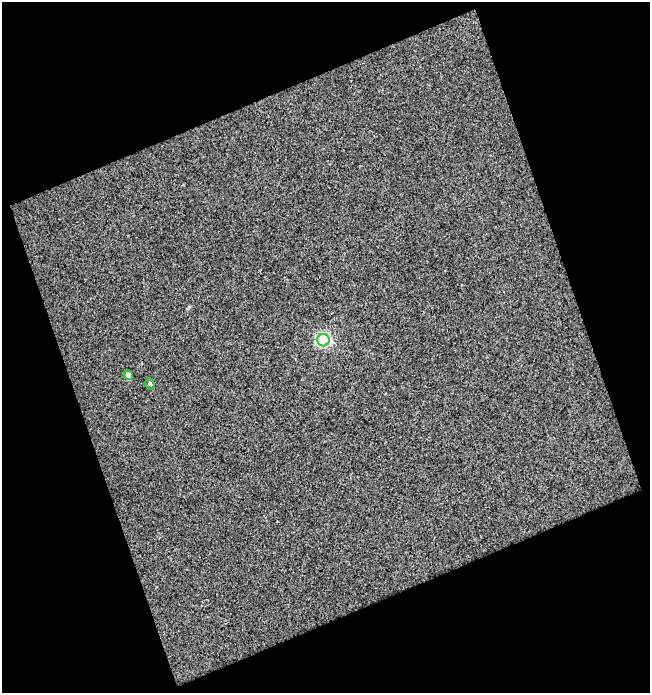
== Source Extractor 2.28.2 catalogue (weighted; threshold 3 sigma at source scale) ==
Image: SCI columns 14-661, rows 1-691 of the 675 x 691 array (HDU 1 of 3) = the unmasked area's bounding box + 8 px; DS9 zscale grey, full resolution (1 PNG px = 1 image px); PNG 652 x 695 px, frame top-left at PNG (2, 2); each listed source drawn as its Kron ellipse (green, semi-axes under 4 px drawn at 4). Shown black and unused: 43% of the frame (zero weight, under 3 of 4 exposures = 2% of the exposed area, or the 3 px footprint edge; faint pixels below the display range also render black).
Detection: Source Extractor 2.28.2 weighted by HDU 2 'WHT'. Background 0.0196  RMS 0.014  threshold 0.0625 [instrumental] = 3 sigma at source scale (4.5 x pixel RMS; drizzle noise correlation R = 1.50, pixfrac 1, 0.0396/0.0396 arcsec/px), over >= 5 px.
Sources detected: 3; all 3 listed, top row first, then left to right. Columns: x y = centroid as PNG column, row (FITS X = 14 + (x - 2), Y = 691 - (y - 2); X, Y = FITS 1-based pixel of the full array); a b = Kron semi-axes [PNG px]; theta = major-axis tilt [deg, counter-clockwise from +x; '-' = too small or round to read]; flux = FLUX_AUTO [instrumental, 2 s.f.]
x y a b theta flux
323 340 6 6 - 220
129 375 5 4 - 4.7
150 384 5 4 - 2.4